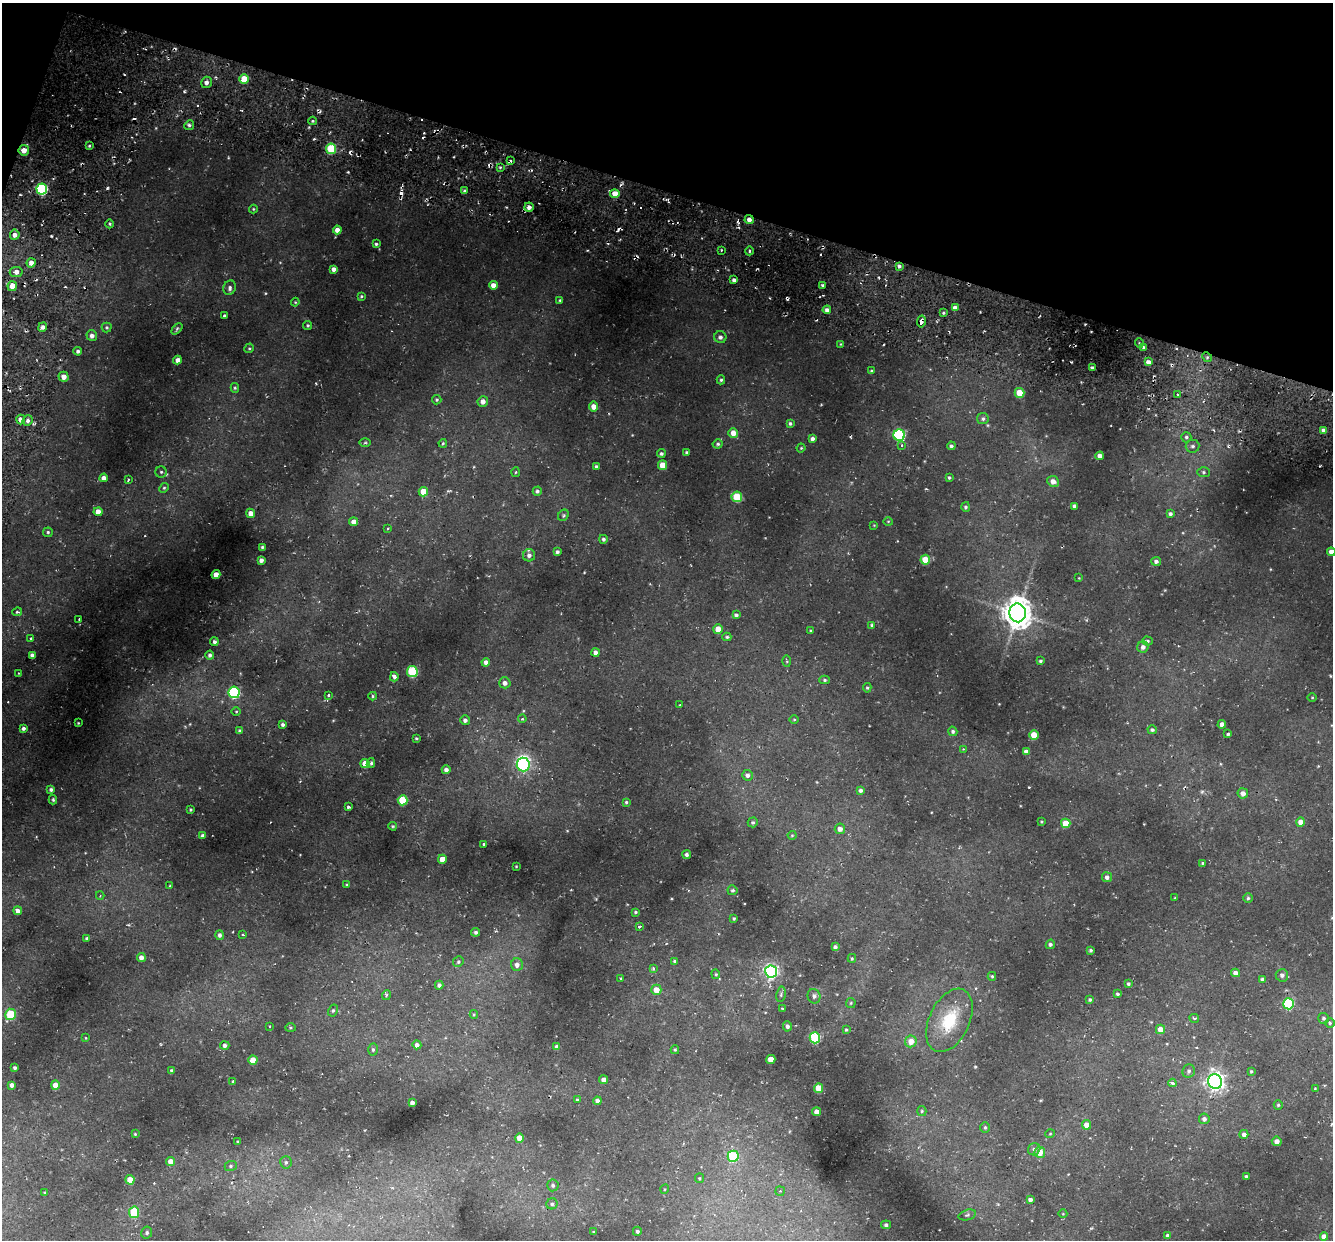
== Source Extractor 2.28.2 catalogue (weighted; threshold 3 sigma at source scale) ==
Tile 2 of 4 x 4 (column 2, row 1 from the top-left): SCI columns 1353-2683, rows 4083-5320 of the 5450 x 5447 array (HDU 1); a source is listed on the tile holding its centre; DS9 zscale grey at full resolution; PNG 1335 x 1242 px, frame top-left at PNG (2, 3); each listed source drawn as its Kron ellipse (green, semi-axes under 4 px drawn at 4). Shown black and unused: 16% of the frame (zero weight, under 2 of 3 exposures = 6% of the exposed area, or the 3 px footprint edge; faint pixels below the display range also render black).
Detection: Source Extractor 2.28.2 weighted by HDU 2 'WHT'; one run over the whole footprint, this tile lists its part. Background 0.0372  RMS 0.0052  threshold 0.0235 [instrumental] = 3 sigma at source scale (4.5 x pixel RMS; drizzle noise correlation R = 1.50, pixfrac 1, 0.05/0.05 arcsec/px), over >= 5 px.
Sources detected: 312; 1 inside a brighter object's white glare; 10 cosmic-ray / hot-pixel residue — neither listed nor drawn; the other 301 listed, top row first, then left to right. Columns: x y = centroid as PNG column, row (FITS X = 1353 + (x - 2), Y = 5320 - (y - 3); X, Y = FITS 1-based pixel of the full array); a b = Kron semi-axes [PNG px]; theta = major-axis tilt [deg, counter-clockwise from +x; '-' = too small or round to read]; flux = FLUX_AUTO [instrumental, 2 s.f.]
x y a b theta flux
244 79 5 4 - 12
207 82 6 5 - 1.8
312 121 4 4 - 0.7
189 125 5 4 - 1
89 146 3 2 - 0.54
331 149 5 5 - 30
24 150 5 5 - 4.7
511 161 3 2 - 0.6
500 167 4 3 - 0.62
42 189 5 5 - 69
465 191 4 3 - 0.95
615 194 4 4 - 9.2
529 207 5 4 - 2.4
253 209 4 4 - 0.48
749 220 4 4 - 2.7
110 224 4 3 - 0.61
337 230 4 4 - 3.3
15 235 5 5 - 2.3
376 244 3 3 - 0.77
721 250 3 2 - 0.51
749 251 4 3 - 0.59
31 263 5 4 - 2.5
899 266 4 3 - 1.2
334 269 4 4 - 2.2
16 272 6 5 - 3
734 280 4 3 - 1.7
493 285 4 4 - 3.7
823 285 4 3 - 0.82
12 286 5 4 - 7
230 288 7 6 - 1.5
361 296 4 3 - 0.64
560 300 3 3 - 0.59
295 302 4 4 - 0.51
955 308 4 4 - 2.9
827 310 4 4 - 1.7
943 313 4 3 - 0.71
224 315 4 3 - 0.57
921 322 6 4 78 2.1
308 325 4 4 - 0.76
43 327 5 4 - 1.9
107 327 5 5 - 0.78
177 329 6 4 47 0.78
92 336 5 5 - 2.2
720 337 6 6 - 1.6
1139 343 5 3 - 0.48
840 344 4 3 - 0.36
1143 347 4 3 - 0.63
249 348 5 4 - 0.65
78 351 4 4 - 1.1
1207 357 5 4 - 0.85
177 360 4 4 - 2.3
1148 362 4 4 - 2.4
1092 368 3 3 - 1
871 371 4 4 - 0.66
64 377 5 5 - 2.9
721 380 4 4 - 0.94
235 388 5 4 - 0.73
1020 393 5 5 - 11
1178 394 3 2 - 0.48
437 400 5 4 - 0.69
483 401 5 5 - 2.9
594 407 5 4 - 4.1
21 419 5 4 - 2.8
983 419 6 5 - 1.2
28 421 5 5 - 1.6
790 423 4 4 - 0.91
1324 430 4 3 - 1.9
733 433 5 5 - 4.7
899 435 6 5 - 64
1186 437 5 5 - 0.99
812 439 4 4 - 1.6
365 443 6 4 1 0.6
443 443 4 4 - 0.54
718 444 5 4 - 0.86
902 445 4 3 - 0.5
951 446 4 3 - 0.95
1193 446 7 6 - 1.3
801 448 4 4 - 0.54
661 453 4 4 - 1
687 453 4 3 - 1.2
1100 456 4 4 - 2.9
663 465 5 4 - 8.4
596 467 4 4 - 1.1
161 472 5 5 - 0.95
516 472 5 3 - 0.48
1203 472 6 5 - 0.83
949 477 3 3 - 0.7
104 478 4 4 - 2.3
128 480 3 3 - 1.1
1053 481 6 5 - 3.3
164 488 5 4 - 0.67
537 491 4 4 - 1.1
423 492 5 4 - 9.1
737 497 5 5 - 24
1075 506 4 4 - 2
966 507 5 4 - 0.91
98 512 4 4 - 4.8
251 513 4 4 - 3.3
1170 514 4 4 - 1
563 515 6 5 - 0.78
888 521 5 3 - 0.42
354 522 4 4 - 3.7
874 525 3 3 - 0.34
387 529 4 3 - 0.51
48 532 5 4 - 0.73
603 539 4 4 - 1.1
262 547 3 3 - 0.62
557 552 4 3 - 1.1
1331 552 4 4 - 2.9
529 555 6 6 - 2.1
261 560 4 4 - 1.9
925 560 5 5 - 13
1156 561 5 4 - 1.4
216 575 4 4 - 4.9
1079 578 4 3 - 0.38
17 612 5 3 - 0.74
1018 613 9 8 - 700
736 615 4 4 - 1.4
79 619 3 2 - 0.4
872 625 4 3 - 1
718 629 5 5 - 5.2
811 631 4 3 - 0.64
727 637 4 4 - 0.78
31 638 3 3 - 1.5
1147 641 5 4 - 0.91
214 642 4 4 - 1.2
1143 647 5 5 - 2.1
596 653 4 4 - 2.5
32 655 4 4 - 1.6
210 655 4 4 - 1.2
787 661 6 4 -89 0.6
1040 661 3 3 - 0.8
486 662 4 4 - 2.1
412 672 5 5 - 34
18 673 3 2 - 0.5
394 677 4 3 - 6.7
825 680 5 4 - 0.83
505 683 6 5 - 2.3
867 688 5 4 - 0.7
234 692 6 5 - 54
329 695 3 3 - 1.2
373 696 4 4 - 0.73
1312 698 5 3 - 0.4
680 705 3 2 - 0.34
236 711 5 3 - 0.44
522 719 4 3 - 0.53
794 719 5 3 - 0.42
465 720 5 5 - 1.6
78 723 2 2 - 0.38
1222 724 4 4 - 2.4
283 725 4 4 - 1
23 728 3 3 - 1.3
1152 730 5 4 - 1
240 731 4 4 - 1.2
953 731 5 4 - 1.1
1228 734 3 3 - 0.64
1034 735 4 4 - 9.6
416 738 3 3 - 0.56
963 749 3 3 - 0.35
1026 752 4 4 - 2.1
371 763 5 3 - 0.71
365 764 4 4 - 5.3
523 765 7 6 - 93
446 770 4 4 - 1.8
748 775 5 5 - 1.7
51 790 4 3 - 1.1
861 790 3 3 - 1.4
1243 793 5 5 - 2.9
53 800 4 3 - 0.68
403 800 5 5 - 18
626 802 4 4 - 0.8
348 807 3 3 - 1
190 810 3 3 - 0.6
753 822 5 4 - 0.81
1041 822 3 2 - 0.5
1301 822 5 4 - 3.8
1066 823 5 4 - 9.3
393 826 4 3 - 0.55
840 829 5 5 - 2.5
792 835 4 4 - 0.47
203 836 4 3 - 1.3
484 844 3 3 - 2.6
687 855 4 4 - 1.1
442 859 4 4 - 5
1202 863 3 3 - 0.47
516 866 3 2 - 0.31
1107 877 5 5 - 1.7
347 885 4 2 - 0.41
170 886 3 3 - 0.51
732 890 5 5 - 0.88
100 895 4 3 - 0.51
1175 898 3 2 - 0.34
1248 898 4 4 - 0.75
18 911 4 4 - 2.3
635 912 3 3 - 0.63
734 918 3 3 - 0.66
639 927 4 3 - 0.93
476 932 4 4 - 0.98
220 935 5 4 - 1.1
243 935 3 3 - 0.71
87 939 4 4 - 1
1050 944 5 4 - 1.1
835 947 4 4 - 1.3
1091 950 3 3 - 0.83
141 957 4 4 - 2.8
852 958 4 3 - 0.56
675 961 4 3 - 0.79
458 962 5 5 - 0.98
517 965 6 6 - 2.5
653 968 4 3 - 0.67
771 972 6 6 - 120
1236 973 4 4 - 3.2
716 974 5 4 - 0.62
1282 975 6 6 - 1.9
992 976 4 4 - 0.58
621 978 3 3 - 0.81
1262 979 4 3 - 1
1128 984 3 3 - 0.92
439 985 4 4 - 1.2
656 990 5 5 - 5.2
781 994 8 5 80 0.9
1117 994 3 3 - 0.87
387 995 5 3 - 0.6
814 996 7 6 - 1.4
1090 999 4 3 - 0.81
851 1003 5 4 - 0.59
1289 1004 5 5 - 38
782 1009 3 2 - 0.44
333 1010 6 4 62 0.85
10 1014 5 5 - 24
474 1014 4 4 - 0.55
1194 1018 5 3 - 0.78
1324 1018 5 5 - 0.95
949 1020 34 20 65 22
1330 1023 5 5 - 0.7
269 1026 3 2 - 0.4
787 1026 5 4 - 1.3
290 1028 5 4 - 0.56
1161 1029 4 4 - 4.7
846 1030 4 3 - 0.58
86 1038 4 2 - 0.32
815 1038 5 5 - 38
911 1041 6 5 - 5.4
225 1045 4 4 - 1.5
417 1045 4 4 - 1.8
557 1047 4 4 - 1.9
373 1050 6 4 -89 0.77
675 1050 4 4 - 0.71
771 1059 4 4 - 4.1
253 1060 4 4 - 8.8
15 1068 3 3 - 0.89
172 1071 4 3 - 0.84
1189 1071 7 6 - 1.2
1251 1071 3 3 - 0.59
604 1080 4 4 - 2.9
233 1081 4 3 - 0.54
1215 1081 7 7 - 200
1172 1083 4 3 - 1.5
12 1085 4 4 - 2
55 1085 4 4 - 5.1
819 1088 5 4 - 11
1315 1089 3 3 - 0.39
577 1100 3 3 - 2.2
597 1101 4 4 - 1.6
412 1103 4 4 - 1.9
1278 1105 4 4 - 0.69
922 1111 5 4 - 0.71
817 1112 4 4 - 3.9
1204 1119 5 5 - 1.6
1086 1125 5 4 - 3.9
985 1127 5 4 - 0.75
135 1134 3 3 - 0.46
1050 1134 5 3 - 0.42
1244 1134 4 4 - 1.9
519 1138 4 4 - 4.9
1277 1141 5 5 - 2.1
238 1142 3 3 - 0.58
1034 1149 6 6 - 1.3
1040 1152 5 5 - 7.2
733 1156 5 5 - 30
171 1161 4 4 - 3.9
286 1162 6 5 - 1.2
231 1166 6 5 - 0.82
1246 1177 3 3 - 1
699 1178 5 4 - 0.57
130 1180 4 4 - 8
553 1185 6 5 - 1.2
665 1189 5 3 - 0.42
780 1191 5 4 - 0.83
45 1193 4 4 - 0.56
1030 1200 4 4 - 1.7
552 1204 5 5 - 1.1
134 1212 6 5 - 17
1063 1214 4 3 - 0.34
967 1215 9 5 15 1.1
886 1225 5 4 - 1.1
637 1231 4 4 - 1
147 1232 6 5 - 0.88
593 1232 4 3 - 0.43
1168 1236 4 4 - 2.3
1324 1236 4 4 - 2.8
Overlapping masked pixels (flux is a lower limit): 4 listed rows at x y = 24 150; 749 220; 921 322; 1207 357
Isophote crosses this tile's border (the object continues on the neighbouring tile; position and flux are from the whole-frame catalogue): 1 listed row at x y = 1331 552